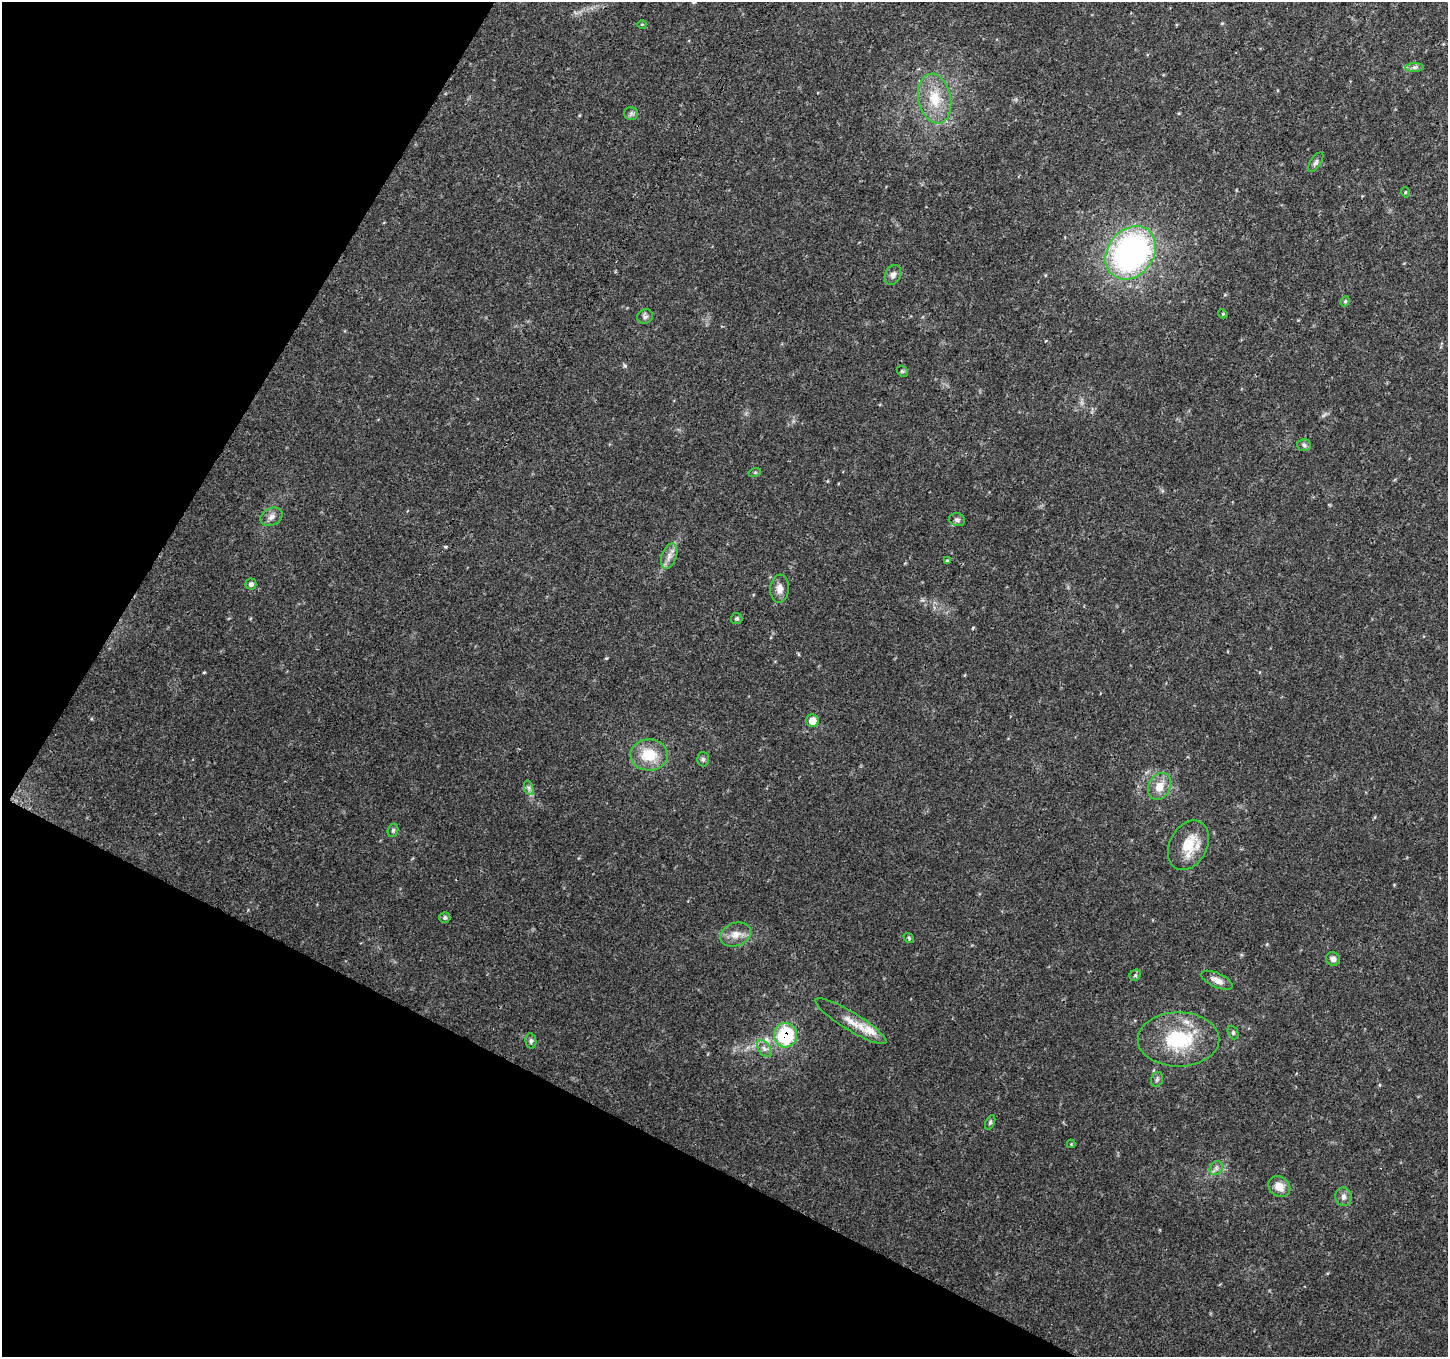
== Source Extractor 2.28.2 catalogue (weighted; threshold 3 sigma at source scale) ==
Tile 9 of 4 x 4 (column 1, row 3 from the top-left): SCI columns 5-1450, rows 1560-2914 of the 5800 x 5892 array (HDU 1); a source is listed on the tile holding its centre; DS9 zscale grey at full resolution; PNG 1450 x 1359 px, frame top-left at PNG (2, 2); each listed source drawn as its Kron ellipse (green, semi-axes under 4 px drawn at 4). Shown black and unused: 26% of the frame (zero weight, under 3 of 4 exposures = <1% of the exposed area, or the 3 px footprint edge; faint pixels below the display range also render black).
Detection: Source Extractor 2.28.2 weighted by HDU 2 'WHT'; one run over the whole footprint, this tile lists its part. Background 0.0318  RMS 0.0035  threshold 0.0159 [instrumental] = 3 sigma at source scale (4.5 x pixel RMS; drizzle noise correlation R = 1.50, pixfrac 1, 0.0396/0.0396 arcsec/px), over >= 5 px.
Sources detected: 48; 2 inside a brighter listed object's ellipse — not listed separately; the other 46 listed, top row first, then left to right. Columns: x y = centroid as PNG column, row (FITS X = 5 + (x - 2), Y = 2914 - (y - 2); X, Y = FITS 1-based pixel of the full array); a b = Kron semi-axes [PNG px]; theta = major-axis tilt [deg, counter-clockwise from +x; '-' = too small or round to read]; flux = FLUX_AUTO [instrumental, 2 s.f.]
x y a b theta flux
642 24 4 3 - 0.25
1414 67 9 4 1 0.93
935 99 25 16 -78 10
631 113 7 6 - 0.9
1316 162 11 5 57 1
1405 192 5 3 - 0.31
1131 253 29 23 52 100
893 275 10 7 65 1.7
1345 301 5 4 - 0.46
1223 314 5 3 - 0.34
645 317 8 7 - 1
902 371 6 4 -44 0.52
1304 445 7 6 - 0.84
755 472 6 4 19 0.45
271 517 11 8 28 2
957 520 8 6 -12 0.99
669 556 13 7 71 2.4
947 561 4 4 - 0.34
251 584 5 5 - 0.84
780 589 14 9 84 2.6
737 619 6 5 - 0.58
812 721 6 6 - 4.1
649 755 19 15 -2 10
703 759 7 6 - 0.8
1159 786 14 11 64 4.9
529 788 7 4 -72 0.89
393 830 7 5 73 0.68
1188 845 26 18 62 9.5
445 918 5 5 - 0.76
735 934 16 11 20 3.7
909 938 6 4 -39 0.51
1333 959 7 6 - 1.5
1135 975 6 5 - 0.59
1217 980 17 7 -24 2.6
851 1021 41 9 -31 5.8
1233 1033 7 5 -66 0.62
785 1035 12 11 - 22
1178 1039 41 27 0 25
531 1041 8 5 -81 0.86
764 1049 10 6 -53 1.4
1157 1079 8 5 74 0.84
990 1123 8 4 63 0.62
1071 1144 4 4 - 0.3
1216 1168 7 6 - 1.1
1279 1187 12 9 -39 3.5
1343 1197 9 8 - 1.6
Overlapping masked pixels (flux is a lower limit): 1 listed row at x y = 785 1035